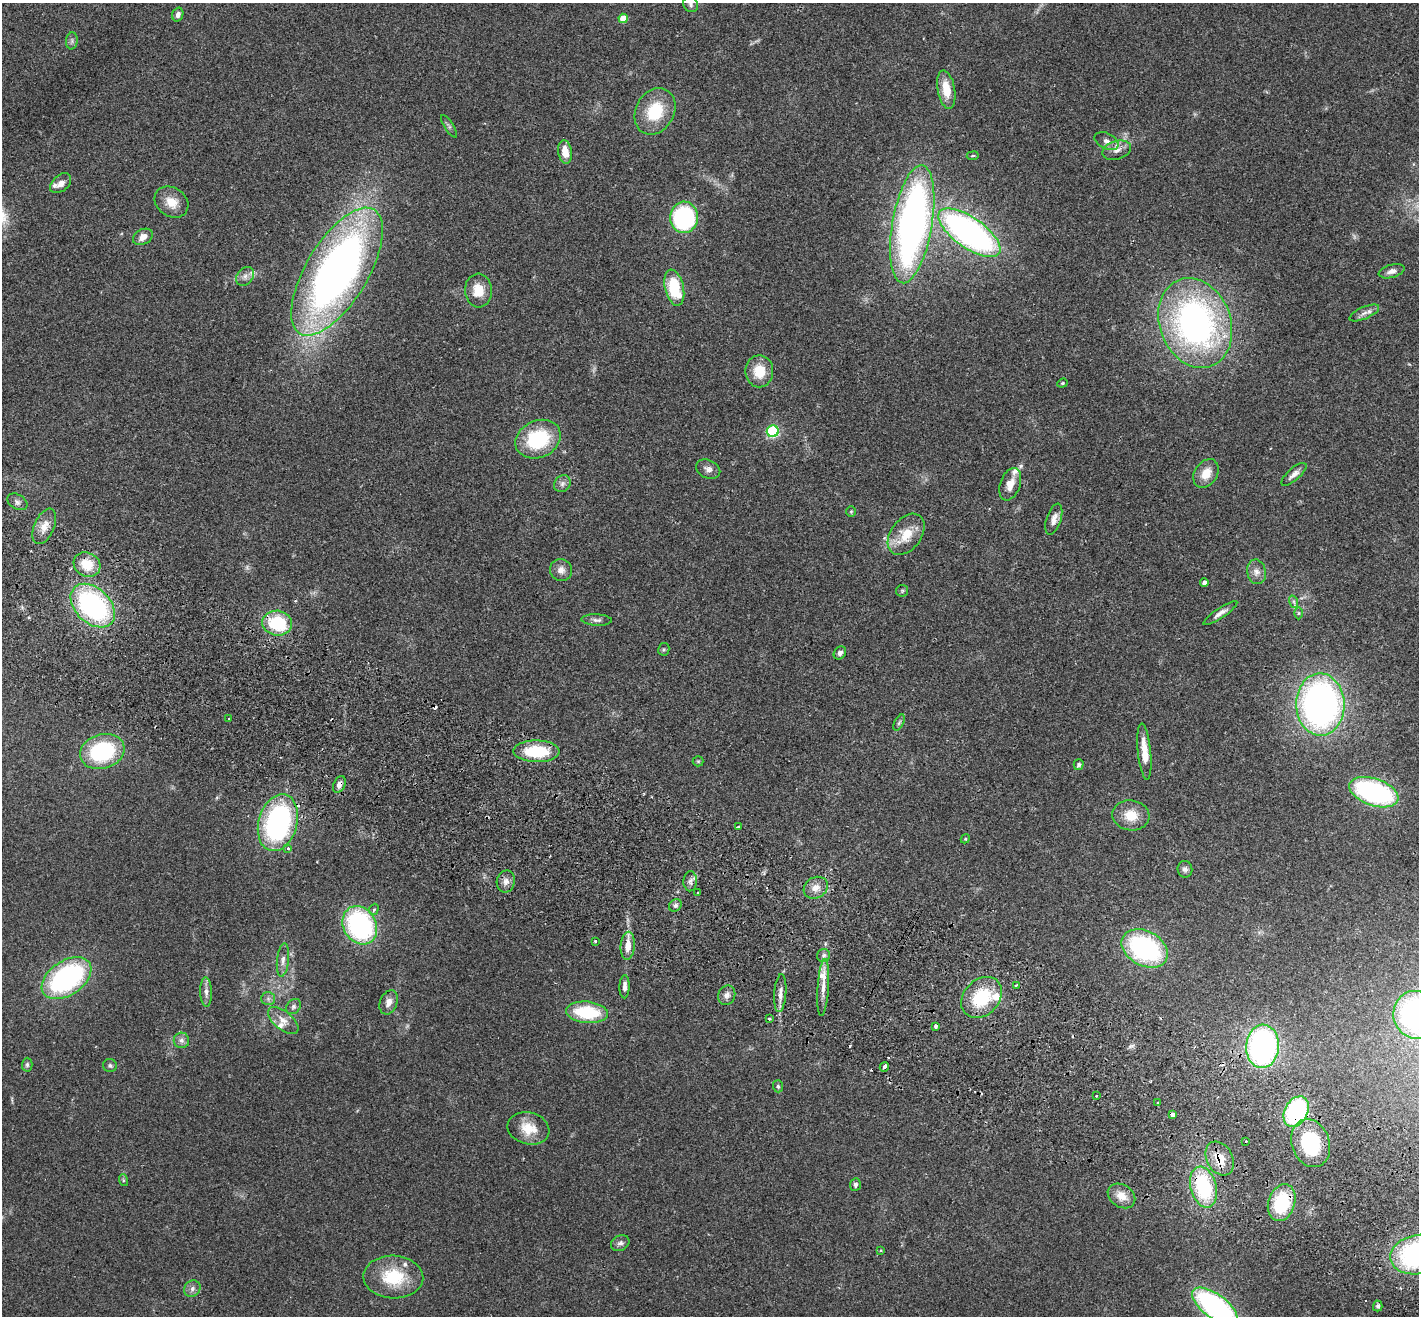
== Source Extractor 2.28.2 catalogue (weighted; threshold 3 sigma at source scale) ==
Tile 6 of 4 x 4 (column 2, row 2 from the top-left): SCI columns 1448-2864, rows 2829-4142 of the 5732 x 5790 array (HDU 1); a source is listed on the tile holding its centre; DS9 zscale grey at full resolution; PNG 1421 x 1318 px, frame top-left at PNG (2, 3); each listed source drawn as its Kron ellipse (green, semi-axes under 4 px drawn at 4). Shown black and unused: <1% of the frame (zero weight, under 2 of 3 exposures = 3% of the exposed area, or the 3 px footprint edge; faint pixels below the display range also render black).
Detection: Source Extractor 2.28.2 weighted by HDU 2 'WHT'; one run over the whole footprint, this tile lists its part. Background 0.0681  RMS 0.0082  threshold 0.0369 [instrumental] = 3 sigma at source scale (4.5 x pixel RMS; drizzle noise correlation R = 1.50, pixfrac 1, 0.05/0.05 arcsec/px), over >= 5 px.
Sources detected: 139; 2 too faint to see at this stretch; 8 cosmic-ray / hot-pixel residue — neither listed nor drawn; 8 inside a brighter listed object's ellipse — not listed separately; the other 121 listed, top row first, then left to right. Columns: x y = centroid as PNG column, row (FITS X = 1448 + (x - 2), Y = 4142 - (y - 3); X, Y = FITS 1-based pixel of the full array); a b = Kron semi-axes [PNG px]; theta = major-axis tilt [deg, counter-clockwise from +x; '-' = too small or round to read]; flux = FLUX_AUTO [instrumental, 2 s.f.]
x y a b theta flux
691 4 8 7 - 2.3
178 15 7 5 72 2.8
623 18 4 4 - 18
72 41 8 6 83 2.2
946 90 19 8 -80 16
655 111 24 19 61 34
449 126 13 4 -58 2
1106 141 13 7 -26 4.1
1117 150 15 9 17 5.6
565 152 12 6 -81 11
973 156 6 3 8 0.99
61 183 12 8 41 5.7
171 202 18 14 -34 12
684 217 15 14 - 97
912 224 60 20 80 390
969 233 36 15 -35 290
143 237 10 7 30 6.5
1392 271 13 6 15 4.3
337 272 72 31 59 500
245 276 10 8 51 3.9
674 288 18 9 -77 36
478 291 17 13 -86 15
1364 313 16 6 24 4.4
1195 323 46 35 -69 280
759 371 16 14 89 18
1062 383 5 4 - 1
773 431 6 6 - 57
538 439 23 18 25 53
708 469 12 9 -24 4.4
1206 473 15 11 56 12
1294 474 16 6 41 4.8
562 484 9 7 47 3.1
1010 484 17 10 69 8.8
17 502 11 7 -32 2.9
851 511 5 4 - 0.96
1054 519 16 7 72 5.2
44 526 19 10 66 9.2
906 534 23 15 53 20
87 564 14 11 -27 18
561 570 11 10 - 5.5
1256 572 12 9 -80 5.2
1204 582 4 4 - 2.8
902 591 6 5 - 1.2
1294 602 6 4 -72 1.6
93 606 26 17 -43 150
1220 613 20 5 34 4.5
1298 613 6 4 90 1
597 620 15 5 -2 3
277 623 15 12 -6 42
664 649 6 5 - 1.4
840 653 7 5 49 2.4
1320 704 31 24 -89 340
229 719 3 3 - 1.4
899 723 9 4 62 1.5
102 751 22 17 17 80
537 751 23 11 -1 37
1144 752 28 6 -84 14
698 761 5 5 - 1
1079 765 5 5 - 1.9
339 785 9 5 63 4.8
1374 792 25 13 -19 130
1131 815 18 15 -8 15
278 823 29 19 74 150
739 827 4 3 - 1.2
965 839 5 3 - 0.86
288 848 4 3 - 2.6
1185 869 8 7 - 2.9
506 881 11 9 78 4.6
690 881 10 6 88 3.2
816 888 12 10 30 6.9
697 893 3 3 - 4.3
675 905 7 5 43 2.3
374 909 6 4 71 1.7
360 925 20 16 -60 130
595 941 3 3 - 0.96
628 946 14 7 85 10
1145 948 24 17 -28 120
824 955 6 6 - 2.2
283 960 17 6 84 4.5
66 978 28 17 34 150
1016 985 3 2 - 0.89
625 987 12 5 88 4.3
823 987 28 5 86 8.6
206 992 14 6 -88 4
780 993 19 6 85 5.6
727 995 10 8 67 4
982 997 23 17 45 43
268 999 7 6 - 2.3
389 1002 13 8 69 5.6
293 1006 8 6 46 2.2
587 1012 21 10 -6 46
1415 1015 24 22 -73 160
769 1019 3 2 - 1.1
283 1020 18 9 -39 7.4
935 1026 4 3 - 7.6
181 1040 8 7 - 3.1
1263 1046 22 16 87 210
27 1065 7 5 89 1.6
110 1066 7 6 - 1.8
884 1067 5 3 - 5
778 1086 6 5 - 1.5
1096 1096 3 2 - 1.1
1158 1103 3 3 - 2.5
1296 1112 16 11 61 97
1172 1114 4 3 - 4.9
528 1128 21 16 -15 17
1246 1141 3 2 - 1.3
1311 1143 24 19 -70 58
1220 1159 18 13 -61 15
123 1180 6 4 -72 1.2
855 1185 6 5 - 2.2
1204 1187 21 13 -74 64
1121 1196 15 11 -33 9.6
1282 1203 19 13 72 48
620 1243 9 7 28 2.9
881 1251 4 3 - 0.82
1418 1254 28 19 11 170
393 1277 30 21 -2 38
192 1289 9 7 50 3.3
1215 1306 27 12 -36 170
1378 1306 5 5 - 1.8
Overlapping masked pixels (flux is a lower limit): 7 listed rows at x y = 93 606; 339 785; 1296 1112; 1172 1114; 1220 1159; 1204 1187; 1282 1203
Isophote crosses this tile's border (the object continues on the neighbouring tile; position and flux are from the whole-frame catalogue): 3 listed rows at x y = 1415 1015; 1418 1254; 1215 1306